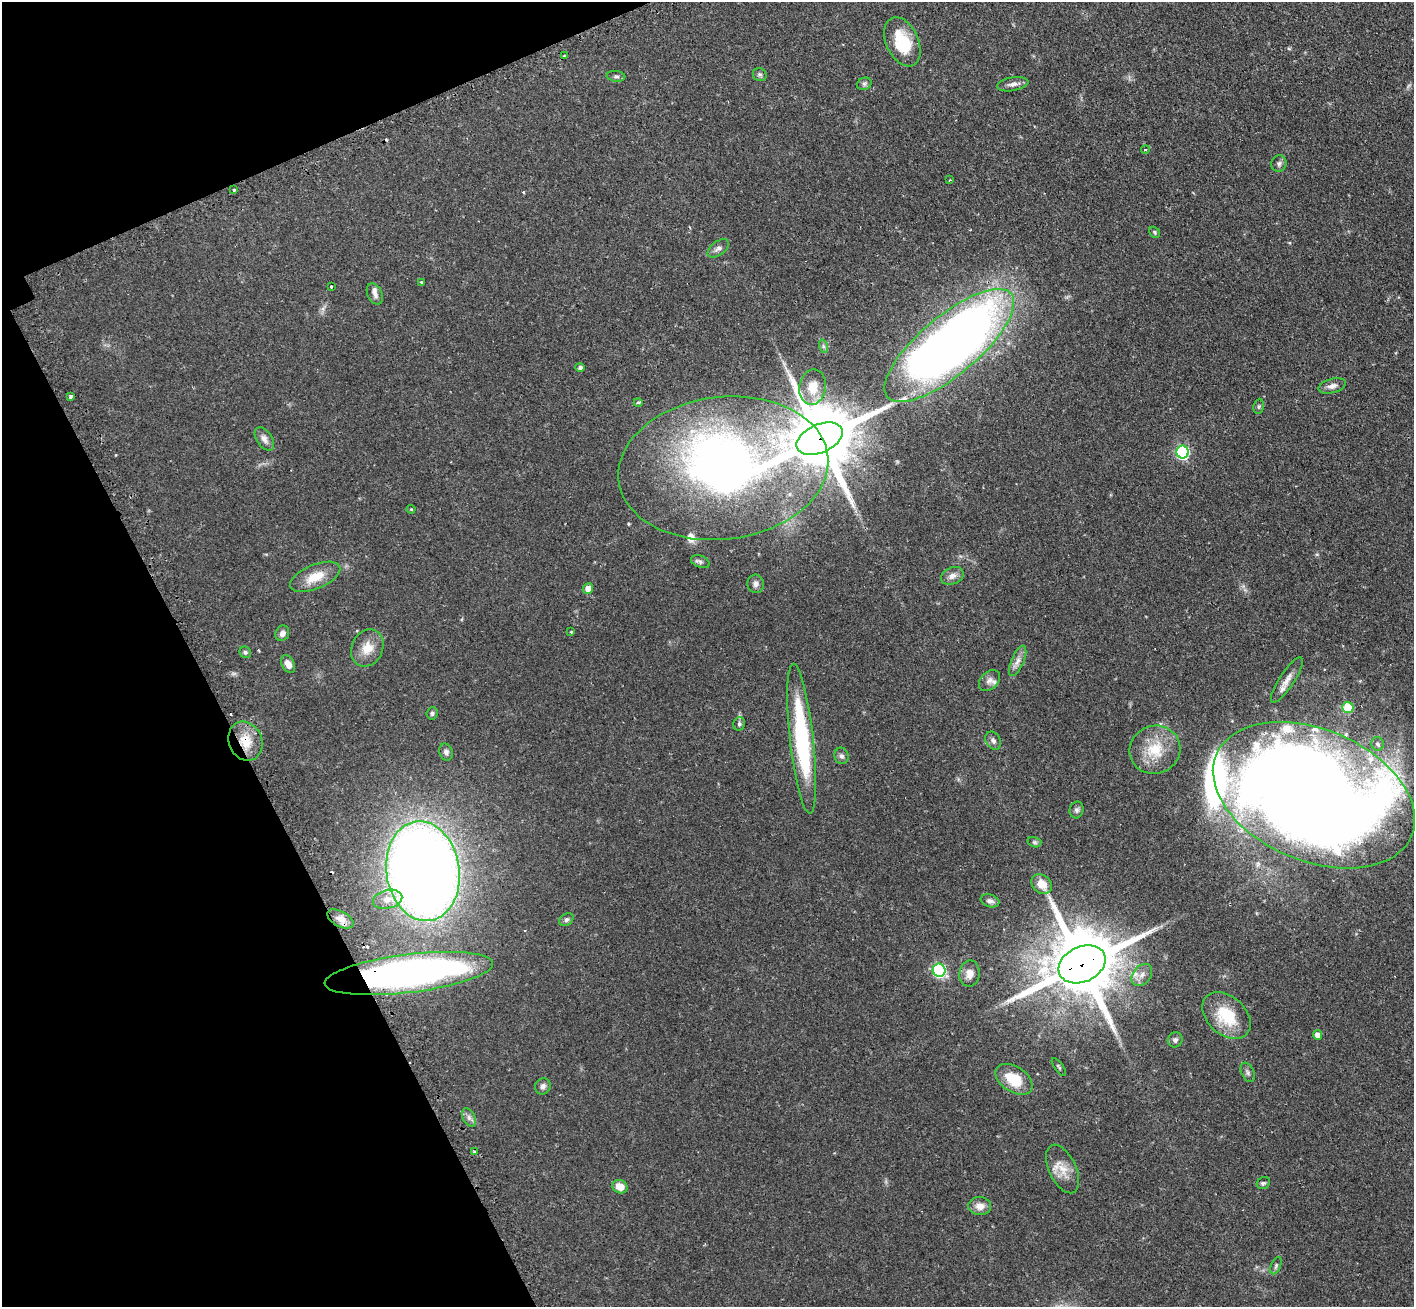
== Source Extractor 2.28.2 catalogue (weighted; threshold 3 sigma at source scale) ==
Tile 5 of 4 x 4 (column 1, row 2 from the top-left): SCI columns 43-1454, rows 2793-4097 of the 5734 x 5719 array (HDU 1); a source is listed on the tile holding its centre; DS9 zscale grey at full resolution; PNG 1416 x 1309 px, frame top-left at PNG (2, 2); each listed source drawn as its Kron ellipse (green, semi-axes under 4 px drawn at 4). Shown black and unused: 20% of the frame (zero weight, under 2 of 3 exposures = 4% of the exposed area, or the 3 px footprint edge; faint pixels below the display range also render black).
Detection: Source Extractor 2.28.2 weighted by HDU 2 'WHT'; one run over the whole footprint, this tile lists its part. Background 0.12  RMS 0.0059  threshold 0.0263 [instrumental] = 3 sigma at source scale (4.5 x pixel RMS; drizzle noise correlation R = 1.50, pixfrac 1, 0.05/0.05 arcsec/px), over >= 5 px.
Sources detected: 92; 1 too faint to see at this stretch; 1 inside a brighter object's white glare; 5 cosmic-ray / hot-pixel residue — neither listed nor drawn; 6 inside a brighter listed object's ellipse — not listed separately; the other 79 listed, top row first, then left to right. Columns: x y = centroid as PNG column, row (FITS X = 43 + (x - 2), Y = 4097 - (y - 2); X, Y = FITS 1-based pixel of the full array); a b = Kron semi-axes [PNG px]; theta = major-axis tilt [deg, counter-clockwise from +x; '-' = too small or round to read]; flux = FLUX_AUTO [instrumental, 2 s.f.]
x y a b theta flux
902 42 26 16 -65 24
564 56 3 2 - 0.47
760 75 7 6 - 1.3
616 76 9 5 -6 1.3
864 84 7 6 - 1.3
1013 84 16 7 10 3
1145 149 4 4 - 0.9
1279 164 8 7 - 1.8
949 180 3 2 - 0.39
234 190 3 3 - 1.6
1155 232 6 5 - 0.8
718 248 12 7 36 2.4
422 282 4 4 - 0.67
331 286 3 3 - 0.93
375 294 11 7 -63 2.4
949 345 81 29 40 640
823 346 7 4 -72 1.1
580 367 5 4 - 1.5
1332 386 14 7 15 3.3
813 387 18 13 80 9.9
70 396 3 3 - 1.7
638 402 4 3 - 2
1259 406 8 5 82 1
264 439 13 7 -56 3
820 439 24 14 24 6500
1183 452 6 6 - 78
723 468 105 71 7 450
411 509 4 4 - 0.53
700 562 10 6 -21 1.5
952 576 12 8 23 3.3
315 577 27 12 23 12
756 584 9 8 - 2.3
588 588 5 5 - 6.4
571 632 4 4 - 0.53
282 633 8 6 64 2.6
367 648 19 15 64 9
245 652 6 5 - 1.2
1018 661 16 6 67 3.4
288 664 9 6 -60 4
989 680 12 8 44 2.8
1287 680 27 7 57 5.5
1348 708 5 5 - 24
432 713 6 5 - 1.2
739 724 7 5 66 1.4
802 739 75 12 -84 70
245 741 20 16 -66 13
993 741 9 7 -57 2.2
1378 744 7 6 - 1.7
1155 750 25 24 - 20
446 752 9 6 -69 1.9
841 756 8 7 - 1.8
1314 795 106 66 -23 1700
1077 810 8 7 - 1.5
1034 842 7 5 -16 1
423 871 50 36 -82 890
1042 884 11 8 -41 8.3
388 899 15 9 14 6.1
990 901 9 6 -18 2
340 919 14 7 -28 3.4
566 920 7 5 32 1.3
1082 964 25 17 25 6400
939 970 6 6 - 86
409 973 85 19 7 280
969 974 13 10 82 5.1
1142 975 12 9 51 4.3
1226 1016 28 19 -43 24
1317 1035 5 4 - 4.6
1175 1040 8 7 - 1.8
1059 1067 10 3 -54 0.76
1248 1072 10 6 -65 1.6
1014 1079 21 12 -33 17
543 1086 8 7 - 2.1
469 1118 10 6 -64 2.2
474 1152 3 3 - 0.83
1063 1169 26 13 -64 9.2
1263 1183 7 5 31 1.1
620 1187 8 6 -22 6.4
980 1206 11 9 -4 4.5
1276 1266 9 5 66 1.2
Overlapping masked pixels (flux is a lower limit): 5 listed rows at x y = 820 439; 723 468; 245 741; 1082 964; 409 973